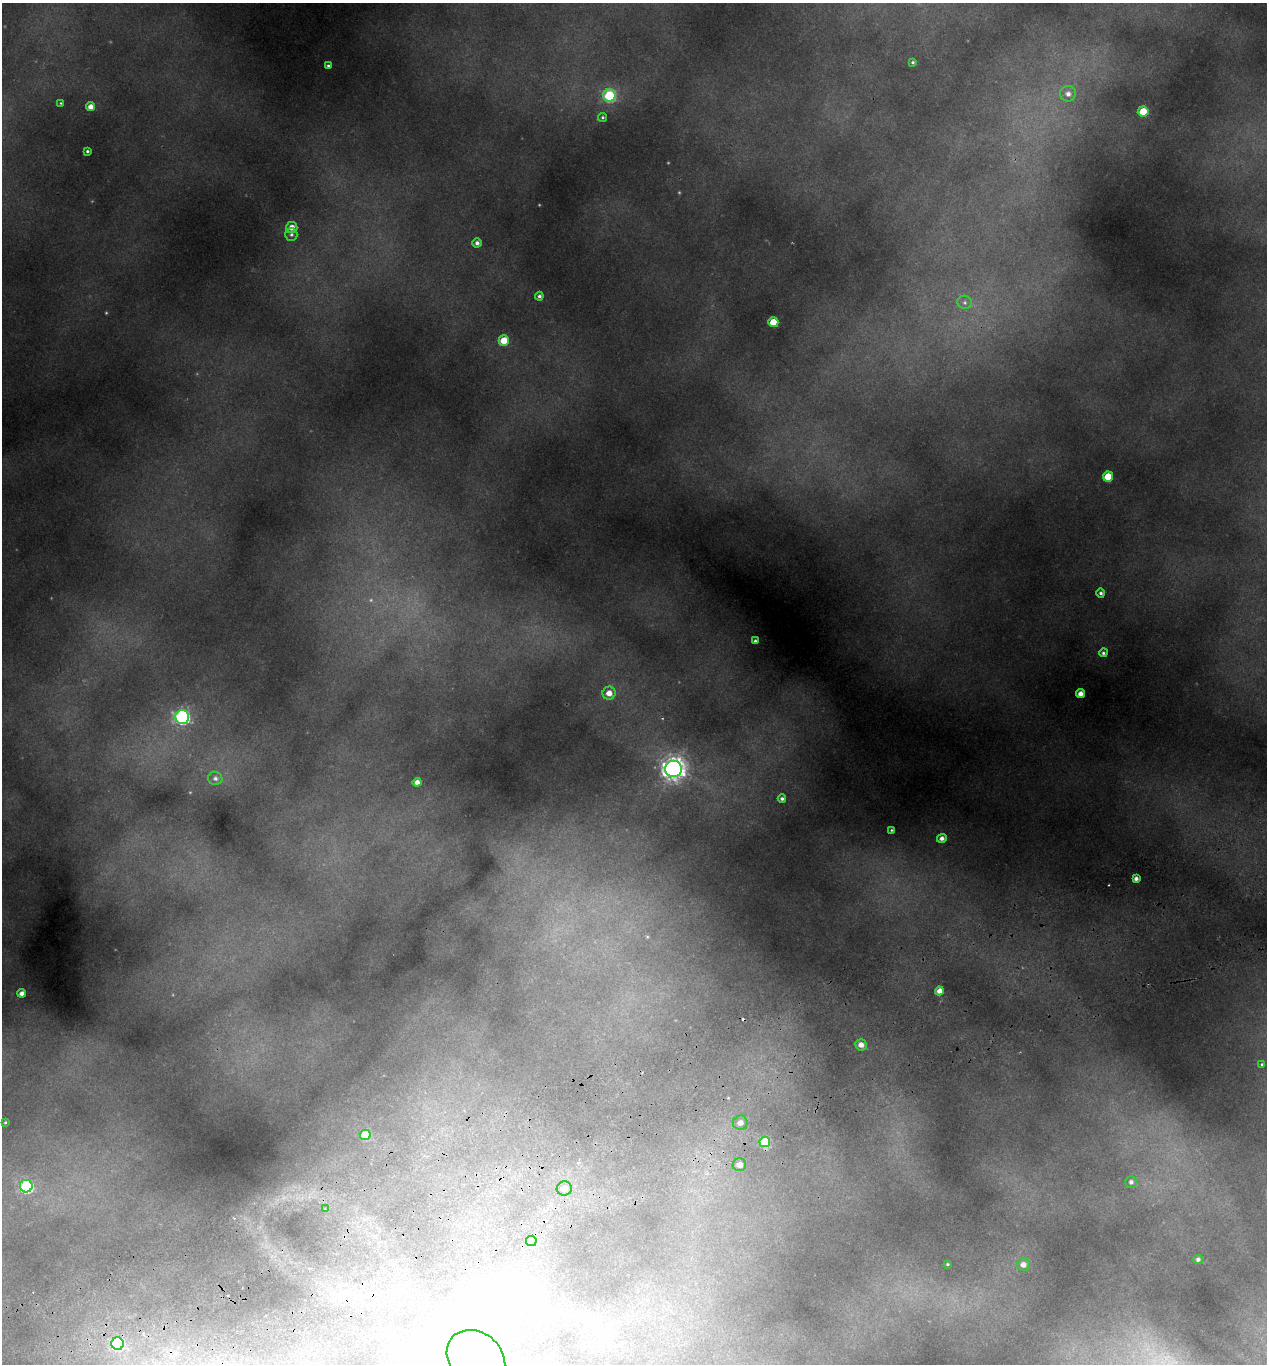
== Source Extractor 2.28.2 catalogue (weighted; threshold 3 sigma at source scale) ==
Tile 7 of 4 x 4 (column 3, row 2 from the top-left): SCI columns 2657-3921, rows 2787-4148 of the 5365 x 5569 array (HDU 1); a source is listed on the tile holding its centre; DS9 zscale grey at full resolution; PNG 1269 x 1366 px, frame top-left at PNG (2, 3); each listed source drawn as its Kron ellipse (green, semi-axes under 4 px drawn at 4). Shown black and unused: <1% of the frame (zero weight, under 2 of 3 exposures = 4% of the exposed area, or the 3 px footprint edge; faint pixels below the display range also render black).
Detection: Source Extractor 2.28.2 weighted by HDU 2 'WHT'; one run over the whole footprint, this tile lists its part. Background 0.191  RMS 0.0093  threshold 0.0417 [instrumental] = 3 sigma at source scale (4.5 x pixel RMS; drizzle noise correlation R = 1.50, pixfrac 1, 0.0396/0.0396 arcsec/px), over >= 5 px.
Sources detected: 55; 4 too faint to see at this stretch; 2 cosmic-ray / hot-pixel residue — neither listed nor drawn; the other 49 listed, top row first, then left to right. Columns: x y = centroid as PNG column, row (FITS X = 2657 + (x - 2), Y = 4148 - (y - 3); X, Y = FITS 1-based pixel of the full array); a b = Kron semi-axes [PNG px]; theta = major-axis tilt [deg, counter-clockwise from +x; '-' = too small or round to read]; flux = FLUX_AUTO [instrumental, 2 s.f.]
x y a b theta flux
913 62 4 3 - 1.3
328 66 3 3 - 1.4
1068 94 8 8 - 5.5
609 95 6 6 - 80
61 103 3 3 - 0.73
90 107 4 4 - 5.6
1143 111 5 5 - 21
602 117 4 4 - 1.3
87 151 3 3 - 1.5
292 227 5 5 - 7.5
291 234 6 6 - 2.2
477 243 4 4 - 3.2
539 296 4 4 - 2.1
965 302 7 6 - 2.4
773 322 5 5 - 19
504 340 5 5 - 18
1108 476 5 5 - 21
1101 593 4 4 - 2.1
755 641 3 3 - 1.9
1103 653 4 4 - 1.8
609 693 6 6 - 8.1
1080 694 4 4 - 6.4
182 717 7 6 - 200
674 769 8 8 - 660
215 778 7 6 - 3.2
417 782 4 4 - 5.2
782 799 4 4 - 2
892 830 3 2 - 0.89
942 838 5 4 - 3.9
1136 879 4 3 - 3.5
939 991 4 4 - 5.9
22 993 4 4 - 4.4
861 1045 6 5 - 5.6
1262 1064 4 3 - 1.3
5 1122 3 2 - 0.84
740 1123 7 7 - 5.1
365 1135 5 5 - 32
765 1142 5 5 - 40
739 1165 7 6 - 6.6
1131 1182 6 5 - 2.8
26 1186 6 6 - 120
564 1188 7 7 - 6.4
325 1209 4 3 - 1.3
531 1241 5 5 - 27
1198 1259 5 4 - 2.5
947 1264 4 3 - 0.95
1023 1264 6 6 - 5.6
118 1344 6 6 - 110
476 1359 32 26 -44 73
Overlapping masked pixels (flux is a lower limit): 1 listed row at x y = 118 1344
Isophote crosses this tile's border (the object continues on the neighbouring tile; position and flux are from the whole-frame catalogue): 1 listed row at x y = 476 1359